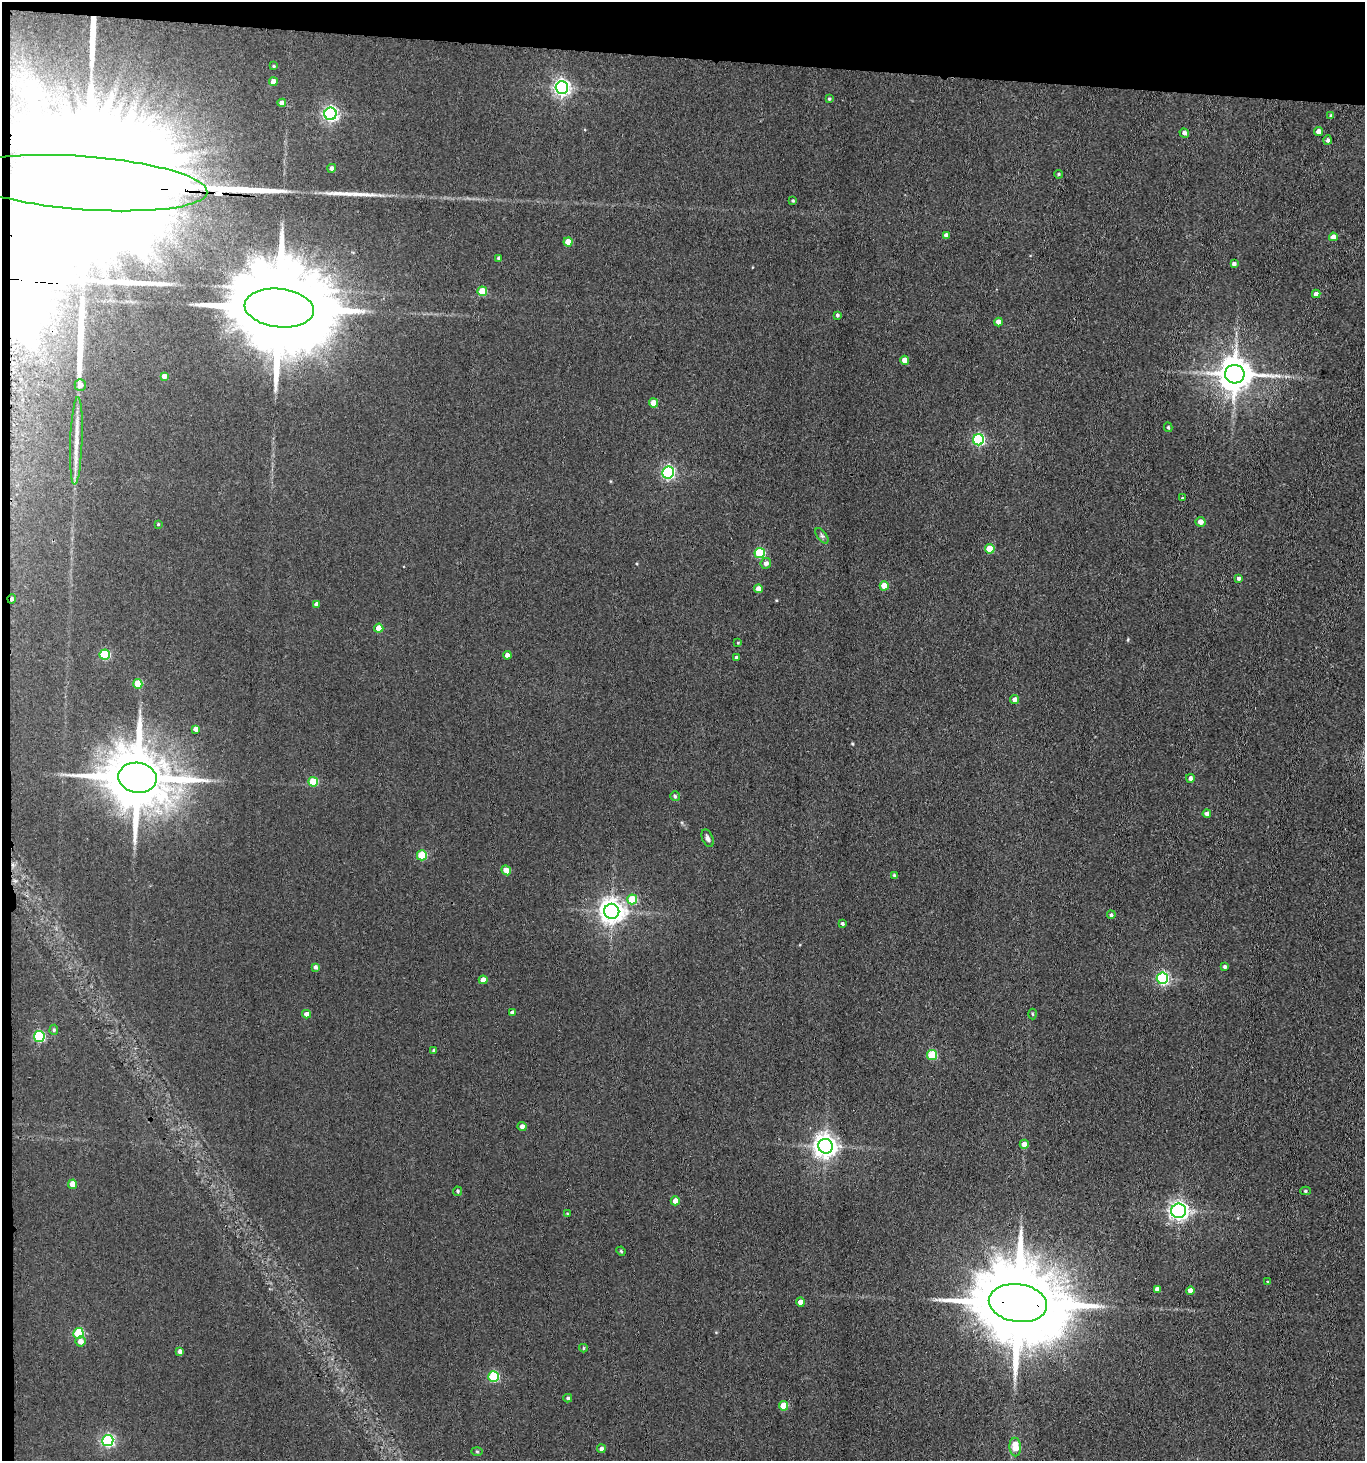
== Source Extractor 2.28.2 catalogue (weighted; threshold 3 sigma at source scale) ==
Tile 1 of 3 x 3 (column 1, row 1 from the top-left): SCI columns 220-1582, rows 2924-4382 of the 4469 x 4387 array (HDU 1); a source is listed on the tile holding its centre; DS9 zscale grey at full resolution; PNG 1367 x 1463 px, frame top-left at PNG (2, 2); each listed source drawn as its Kron ellipse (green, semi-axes under 4 px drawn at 4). Shown black and unused: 5% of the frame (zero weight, under 3 of 4 exposures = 5% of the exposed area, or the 3 px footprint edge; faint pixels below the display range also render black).
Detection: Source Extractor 2.28.2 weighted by HDU 2 'WHT'; one run over the whole footprint, this tile lists its part. Background 0.0704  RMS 0.0069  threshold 0.0312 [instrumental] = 3 sigma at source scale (4.5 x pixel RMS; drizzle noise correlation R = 1.50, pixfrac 1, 0.05/0.05 arcsec/px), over >= 5 px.
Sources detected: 112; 3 inside a brighter object's white glare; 6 long thin detections or spike segments (spike, bleed or trail) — neither listed nor drawn; the other 103 listed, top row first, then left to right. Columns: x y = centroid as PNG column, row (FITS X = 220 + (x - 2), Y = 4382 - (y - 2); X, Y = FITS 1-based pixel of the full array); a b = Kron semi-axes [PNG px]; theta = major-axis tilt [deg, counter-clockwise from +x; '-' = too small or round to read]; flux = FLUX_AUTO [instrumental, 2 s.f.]
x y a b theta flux
274 66 4 3 - 0.67
273 82 4 4 - 4.9
562 88 6 6 - 250
829 99 4 3 - 0.9
282 103 4 4 - 4.8
330 114 6 6 - 180
1331 115 3 3 - 0.62
1318 131 4 4 - 3.2
1184 133 5 4 - 2.1
1328 140 5 4 - 1.6
332 168 4 4 - 2.5
1058 174 4 3 - 0.92
84 183 124 27 -4 110000
793 201 3 3 - 0.88
946 235 4 4 - 2.6
1333 237 4 4 - 4.3
568 242 4 4 - 8.5
499 258 4 3 - 1.4
1234 264 4 3 - 1.6
482 291 5 4 - 16
1316 294 4 4 - 3
279 308 35 19 -6 19000
837 315 4 3 - 1.1
999 322 4 4 - 3.8
905 360 4 4 - 5.6
1235 374 10 9 - 1500
164 376 4 4 - 3.8
80 385 6 5 - 4
654 403 4 4 - 9.2
1168 427 5 4 - 0.97
979 440 5 5 - 84
76 441 44 6 88 9.8
668 472 6 6 - 120
1182 498 3 3 - 0.74
1200 522 5 5 - 4.2
158 524 3 3 - 0.66
822 536 9 4 -54 1.5
990 549 5 5 - 14
760 553 5 5 - 41
766 563 5 5 - 2.8
1239 578 4 4 - 1.7
884 586 4 4 - 12
758 589 4 4 - 6.2
12 599 4 3 - 1.5
317 604 4 4 - 3.1
379 628 4 4 - 9.7
738 643 3 3 - 0.55
105 655 5 5 - 43
507 655 4 4 - 3.7
737 658 4 3 - 2.1
138 684 5 4 - 20
1015 699 4 4 - 3.1
196 729 4 4 - 4
137 778 19 15 -9 6100
1190 778 4 4 - 2.6
313 782 5 5 - 23
675 796 5 4 - 1.1
1207 814 4 4 - 2.8
708 838 9 5 -68 2.3
422 855 5 5 - 31
506 870 5 4 - 7.1
894 875 4 3 - 0.78
632 899 5 5 - 24
612 911 7 7 - 610
1111 915 4 4 - 1.3
842 924 3 3 - 1.4
315 967 4 3 - 1.9
1225 967 4 4 - 1.5
1162 978 6 5 - 110
483 980 4 4 - 5.3
512 1013 4 4 - 2.6
306 1014 4 4 - 4.1
1032 1014 5 3 - 0.61
54 1030 5 4 - 1.1
39 1036 5 5 - 68
434 1050 4 3 - 1.1
932 1055 5 5 - 30
522 1126 4 4 - 2.7
1024 1144 4 4 - 6.1
825 1146 7 7 - 540
73 1184 4 4 - 11
458 1191 4 4 - 1.3
1306 1191 5 4 - 0.99
675 1201 4 4 - 5.5
1179 1211 7 7 - 230
567 1214 4 3 - 0.59
621 1251 5 4 - 0.78
1267 1282 4 3 - 0.71
1157 1289 4 4 - 2.8
1190 1291 4 4 - 5.5
800 1302 4 4 - 4.1
1018 1303 29 19 -8 13000
78 1333 5 5 - 36
80 1341 5 5 - 4.8
583 1348 4 3 - 0.78
180 1352 4 4 - 3.1
494 1377 5 5 - 53
568 1398 4 4 - 1.1
783 1406 5 4 - 14
108 1441 6 5 - 110
1015 1447 9 5 -86 13
601 1449 4 4 - 2.5
477 1451 6 4 -2 0.91
Overlapping masked pixels (flux is a lower limit): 3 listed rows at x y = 84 183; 12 599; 1018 1303